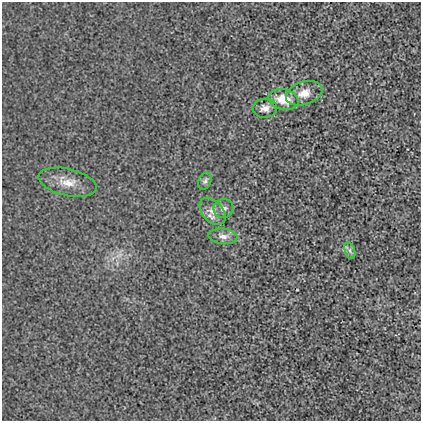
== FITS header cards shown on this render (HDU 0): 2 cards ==
NAXIS1  =                  419
NAXIS2  =                  419

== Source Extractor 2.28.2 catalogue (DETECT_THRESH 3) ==
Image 419 x 419 px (HDU 0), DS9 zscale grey, 1 PNG px = 1 image px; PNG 423 x 423 px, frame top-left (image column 1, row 419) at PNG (2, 2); each listed source drawn as its Kron ellipse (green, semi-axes under 4 px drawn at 4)
Background 0.00147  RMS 0.016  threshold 0.049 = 3 sigma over >= 5 px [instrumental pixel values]
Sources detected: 9; all 9 listed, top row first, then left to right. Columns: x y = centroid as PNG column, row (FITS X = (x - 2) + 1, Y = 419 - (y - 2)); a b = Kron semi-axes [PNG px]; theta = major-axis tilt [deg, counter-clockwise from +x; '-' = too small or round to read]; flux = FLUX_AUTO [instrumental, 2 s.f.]
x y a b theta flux
304 93 19 11 18 15
284 100 15 10 -13 23
265 108 12 9 1 7.2
205 181 9 6 70 3
67 182 30 13 -13 18
223 209 10 9 - 5.9
212 211 16 10 -47 10
223 236 14 7 -6 6.7
350 251 9 5 -72 3